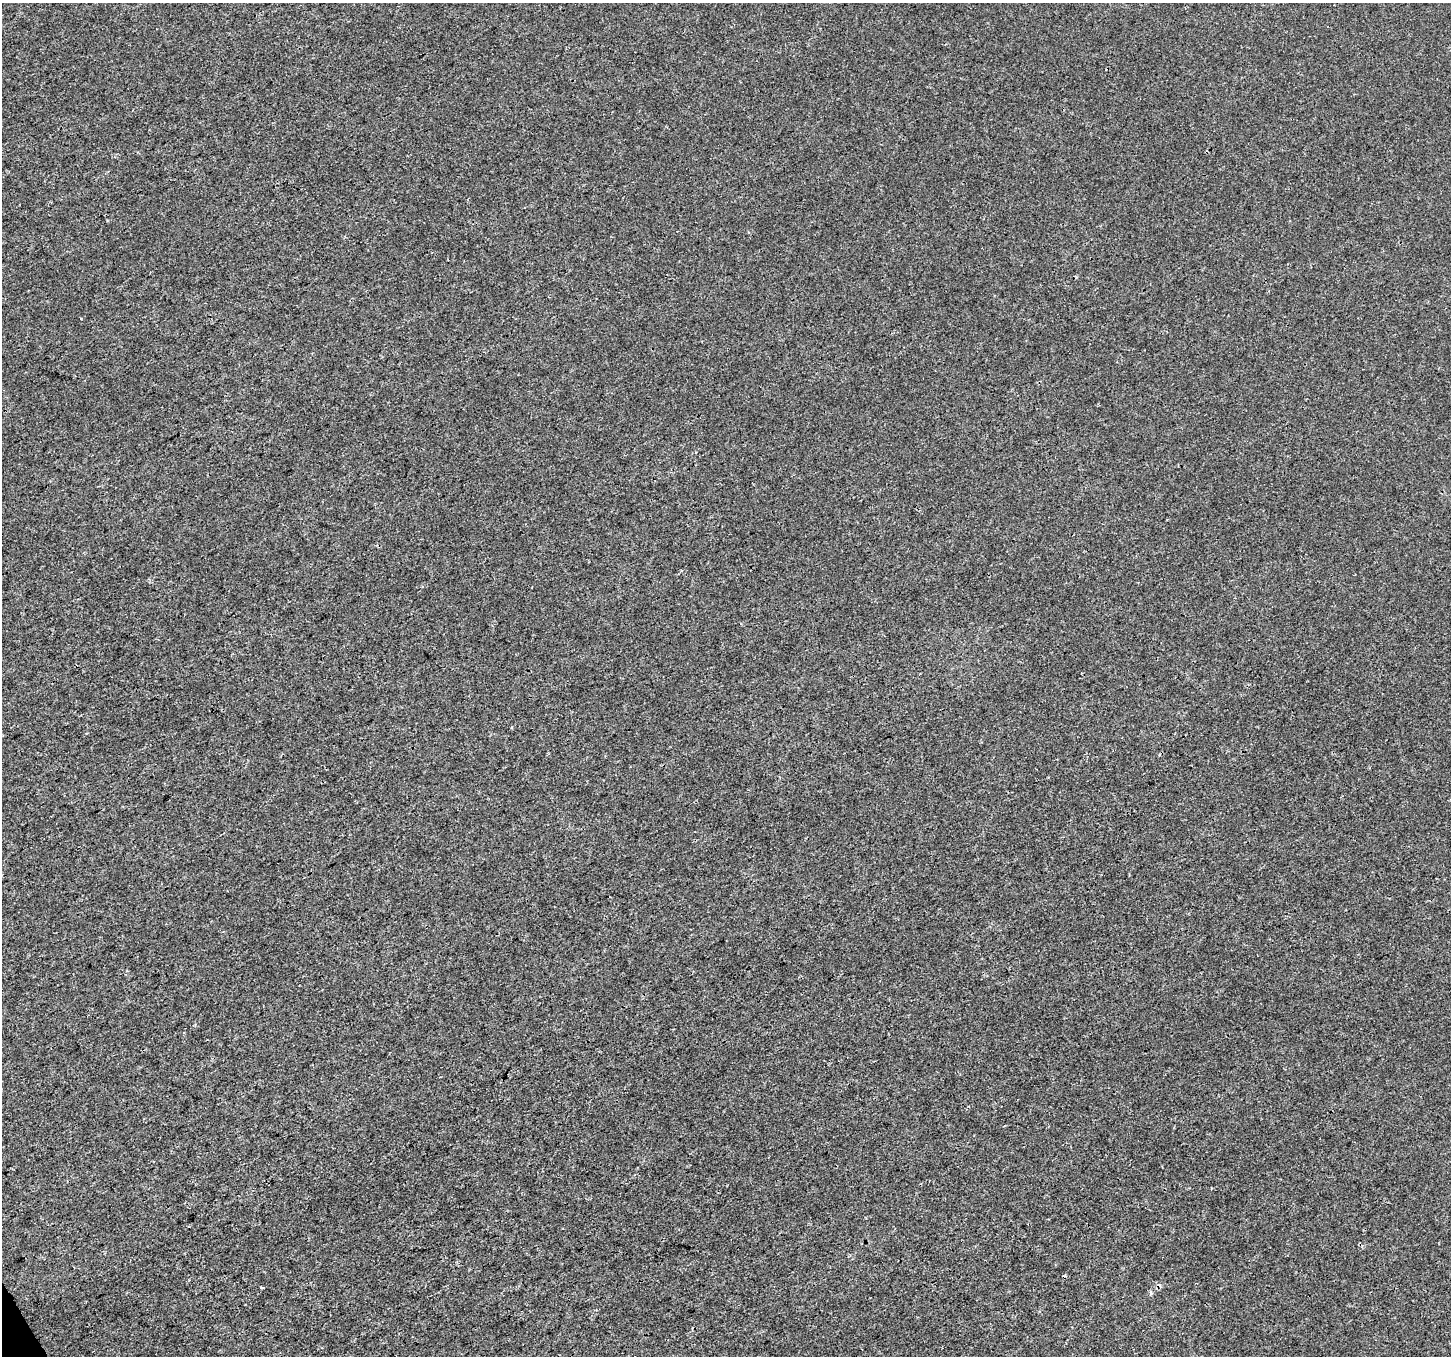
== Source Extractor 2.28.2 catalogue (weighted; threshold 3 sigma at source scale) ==
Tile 7 of 4 x 4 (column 3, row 2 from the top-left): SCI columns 2899-4347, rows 2816-4169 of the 5801 x 5689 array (HDU 1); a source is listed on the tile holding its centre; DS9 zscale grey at full resolution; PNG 1453 x 1358 px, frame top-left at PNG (2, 3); no overlay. Shown black and unused: <1% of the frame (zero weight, under 3 of 4 exposures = <1% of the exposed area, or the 3 px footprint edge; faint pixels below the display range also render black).
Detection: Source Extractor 2.28.2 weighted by HDU 2 'WHT'; one run over the whole footprint, this tile lists its part. Background 3.68e-05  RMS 0.0016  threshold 0.00711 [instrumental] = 3 sigma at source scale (4.5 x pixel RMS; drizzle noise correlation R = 1.50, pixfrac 1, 0.0396/0.0396 arcsec/px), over >= 5 px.
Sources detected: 4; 2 cosmic-ray / hot-pixel residue — not listed; the other 2 listed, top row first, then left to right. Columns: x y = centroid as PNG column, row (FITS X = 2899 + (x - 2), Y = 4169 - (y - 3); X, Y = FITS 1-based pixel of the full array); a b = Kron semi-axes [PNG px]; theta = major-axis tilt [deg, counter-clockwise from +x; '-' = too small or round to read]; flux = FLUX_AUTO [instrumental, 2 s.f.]
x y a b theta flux
262 1288 4 3 - 0.16
1151 1293 6 4 90 0.24